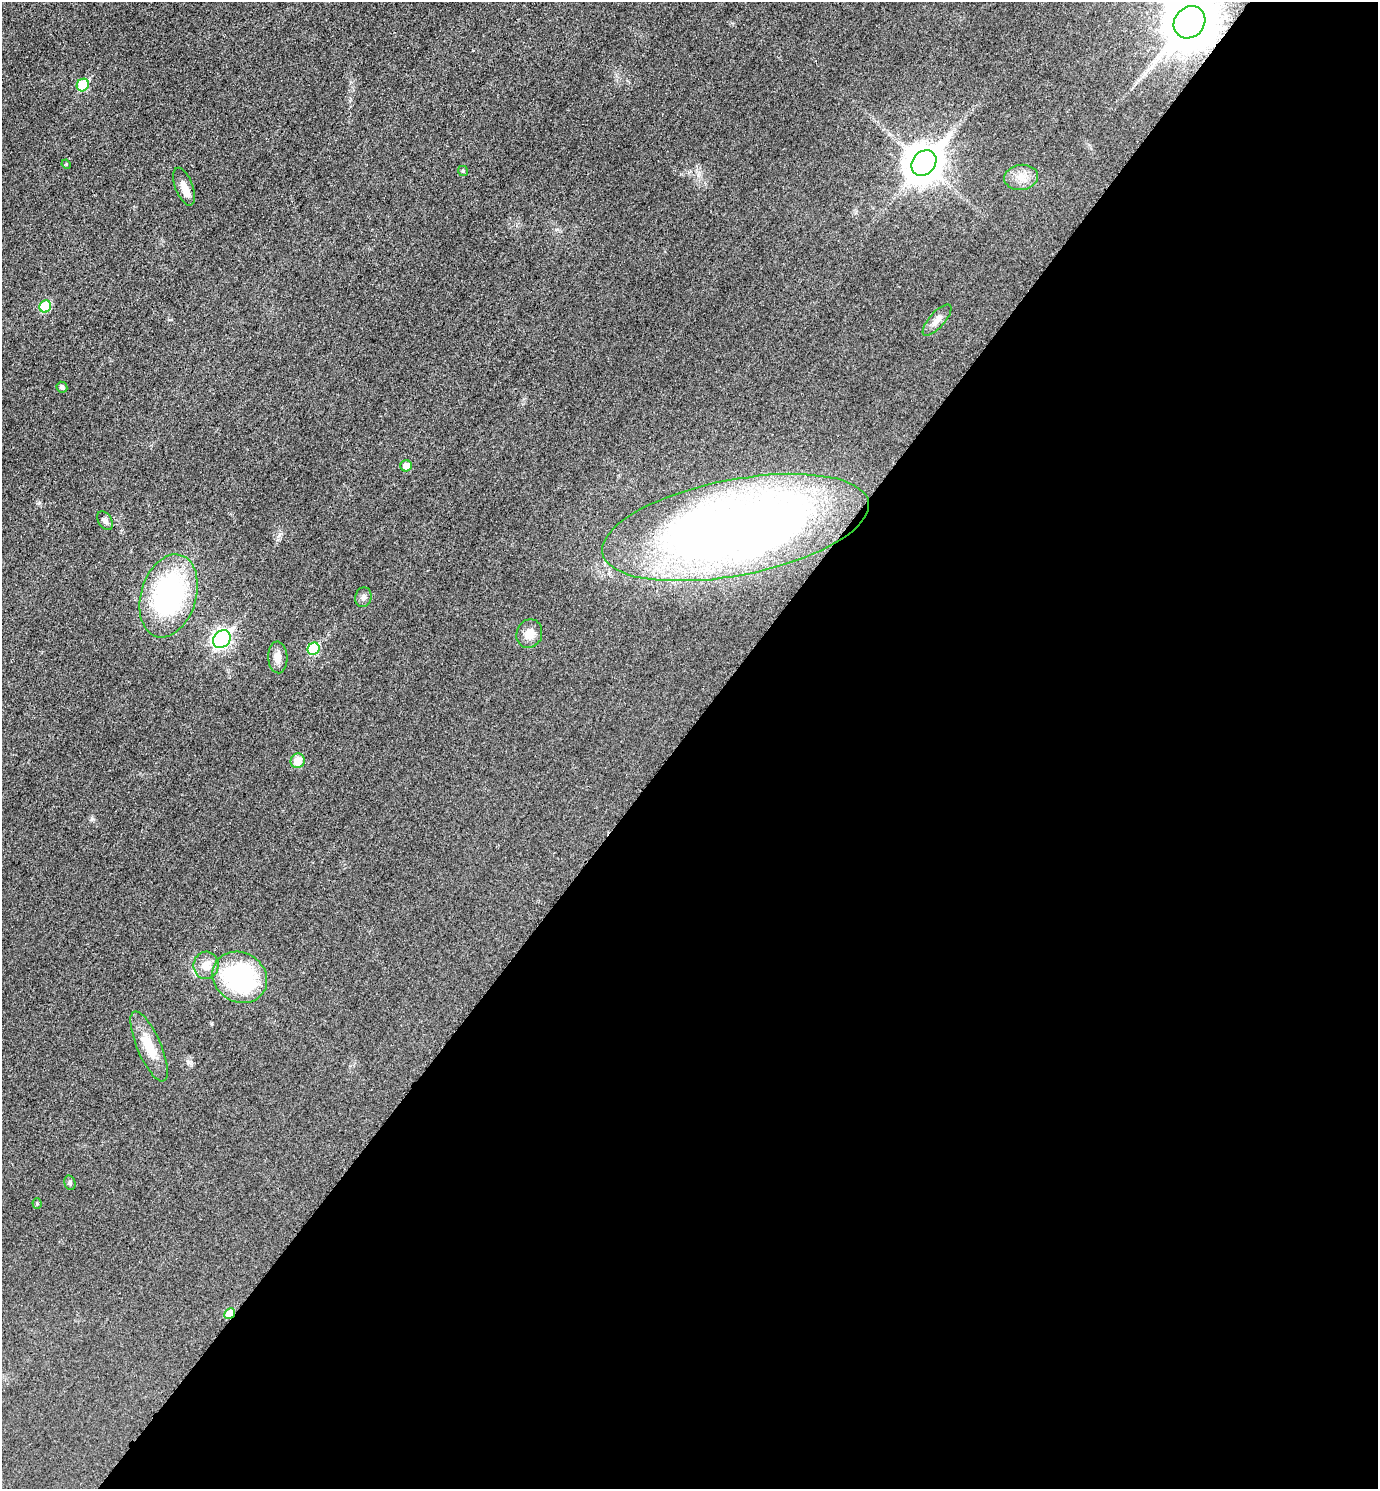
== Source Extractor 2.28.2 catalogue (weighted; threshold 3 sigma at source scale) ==
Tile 12 of 4 x 4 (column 4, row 3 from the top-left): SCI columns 4302-5677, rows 1510-2996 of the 5996 x 5995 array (HDU 1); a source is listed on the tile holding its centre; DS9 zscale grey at full resolution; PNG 1380 x 1491 px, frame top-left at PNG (2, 2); each listed source drawn as its Kron ellipse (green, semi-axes under 4 px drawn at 4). Shown black and unused: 51% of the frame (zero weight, under 3 of 4 exposures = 2% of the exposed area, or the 3 px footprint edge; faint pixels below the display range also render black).
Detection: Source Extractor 2.28.2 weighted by HDU 2 'WHT'; one run over the whole footprint, this tile lists its part. Background 0.0261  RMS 0.0063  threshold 0.0282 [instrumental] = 3 sigma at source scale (4.5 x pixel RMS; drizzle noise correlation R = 1.50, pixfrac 1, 0.05/0.05 arcsec/px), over >= 5 px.
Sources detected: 26; all 26 listed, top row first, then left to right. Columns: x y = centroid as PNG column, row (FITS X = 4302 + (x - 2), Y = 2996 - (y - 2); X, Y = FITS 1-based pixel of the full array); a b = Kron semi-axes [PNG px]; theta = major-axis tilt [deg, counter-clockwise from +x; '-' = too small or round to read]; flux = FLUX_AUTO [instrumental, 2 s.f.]
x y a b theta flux
1189 22 17 14 49 4100
83 85 6 6 - 26
924 163 14 11 50 1400
66 164 5 4 - 0.61
463 171 5 5 - 0.87
1021 177 17 12 7 7.5
184 187 20 8 -69 6
45 306 6 5 - 23
937 320 20 7 49 4.5
62 387 5 5 - 1.6
406 466 6 5 - 7.7
105 521 10 6 -57 2.1
735 527 135 48 11 590
169 596 43 27 73 110
363 597 10 8 75 2.2
529 634 14 12 70 6.9
222 639 10 8 45 170
313 649 6 5 - 35
278 657 16 9 -87 4.8
298 761 7 7 - 9.3
206 965 13 12 - 6.4
240 977 28 24 -30 77
149 1046 38 12 -67 16
70 1183 7 5 -76 1.2
37 1204 5 4 - 0.74
230 1314 6 5 - 11
Overlapping masked pixels (flux is a lower limit): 2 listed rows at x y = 1189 22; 230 1314
Isophote crosses this tile's border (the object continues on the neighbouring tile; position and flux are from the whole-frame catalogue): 1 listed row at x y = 1189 22
Unlisted compact peaks at least as high as the median listed source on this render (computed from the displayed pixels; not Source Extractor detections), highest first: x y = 91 819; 211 1023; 279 535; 188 1062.